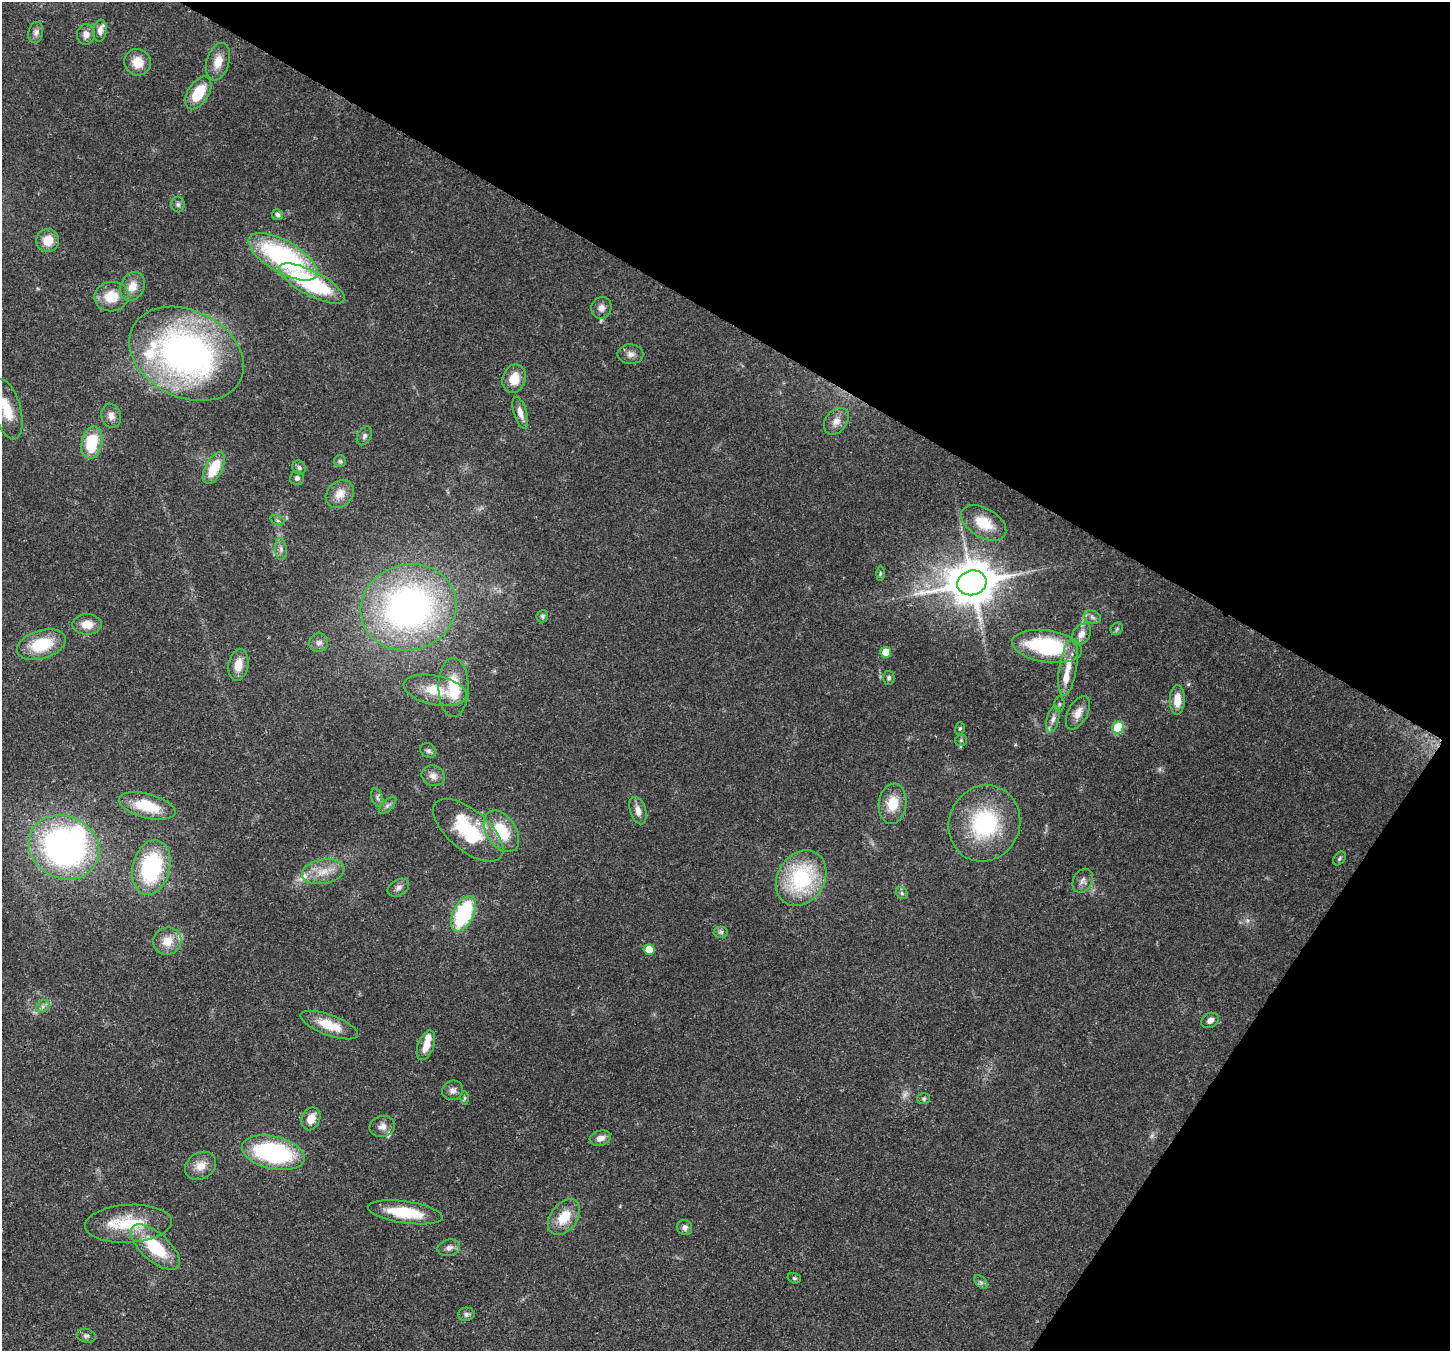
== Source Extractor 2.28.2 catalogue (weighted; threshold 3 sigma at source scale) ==
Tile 8 of 4 x 4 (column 4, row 2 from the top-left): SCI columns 4420-5867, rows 3057-4405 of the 5938 x 6042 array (HDU 1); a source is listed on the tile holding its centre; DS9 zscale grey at full resolution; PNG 1452 x 1353 px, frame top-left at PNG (2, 2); each listed source drawn as its Kron ellipse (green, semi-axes under 4 px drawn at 4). Shown black and unused: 31% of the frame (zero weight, under 3 of 4 exposures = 8% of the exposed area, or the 3 px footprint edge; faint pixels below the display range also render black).
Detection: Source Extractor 2.28.2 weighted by HDU 2 'WHT'; one run over the whole footprint, this tile lists its part. Background 0.103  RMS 0.004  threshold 0.0181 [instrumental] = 3 sigma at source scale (4.5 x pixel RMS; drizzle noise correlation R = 1.50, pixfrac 1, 0.0396/0.0396 arcsec/px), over >= 5 px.
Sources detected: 112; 3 too faint to see at this stretch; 2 inside a brighter object's white glare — neither listed nor drawn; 8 inside a brighter listed object's ellipse — not listed separately; the other 99 listed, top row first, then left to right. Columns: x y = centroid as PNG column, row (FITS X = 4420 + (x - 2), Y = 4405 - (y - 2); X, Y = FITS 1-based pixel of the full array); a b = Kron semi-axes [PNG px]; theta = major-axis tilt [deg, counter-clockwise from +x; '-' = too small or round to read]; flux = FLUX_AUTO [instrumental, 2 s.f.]
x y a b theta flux
100 31 11 6 82 2.3
36 32 10 7 81 1.6
86 34 10 9 - 2.4
137 62 13 13 - 6.2
218 62 19 11 73 5.5
198 93 18 10 58 13
178 204 8 6 -78 1.2
277 215 5 5 - 1.5
48 240 11 11 - 6.1
283 257 39 16 -30 64
312 283 36 12 -28 44
132 286 15 11 64 5.2
111 297 17 15 9 9.1
601 308 11 10 - 2.5
186 354 60 43 -26 160
630 354 13 10 -1 2.4
514 379 14 11 73 7.1
7 409 31 13 -75 10
520 413 16 6 -72 3.3
111 416 12 9 -75 2.7
836 421 15 10 51 3.3
364 436 10 6 59 1.3
92 443 16 10 78 17
340 461 6 6 - 0.76
214 468 17 8 63 13
299 468 7 6 - 1.1
297 478 7 7 - 1.1
340 494 15 12 44 5.2
278 520 7 4 -19 0.77
984 523 25 14 -30 11
281 549 11 6 -85 1.6
880 573 7 4 90 0.7
972 583 15 12 17 1500
408 607 48 43 16 150
542 616 6 5 - 0.76
1092 617 9 6 -19 1.4
87 624 14 10 1 5.5
1117 629 7 5 46 0.8
1081 634 12 8 54 3.3
319 643 9 9 - 1.9
41 645 25 14 17 17
1047 646 35 16 -8 43
886 652 5 5 - 8.5
238 665 16 10 79 5.8
1068 667 28 9 80 6.3
889 678 7 5 87 0.91
454 687 29 15 -89 14
435 690 32 14 -11 11
1177 700 15 7 89 6.1
1059 704 7 5 83 0.88
1078 713 18 9 63 3.9
1053 719 13 6 76 2.3
960 728 6 5 - 0.65
1118 728 6 5 - 22
961 740 6 5 - 0.66
428 751 8 7 - 1.2
433 776 12 10 -20 2.7
377 798 10 5 -70 1.2
893 804 20 13 82 8.8
387 805 11 5 45 1.2
147 806 29 12 -14 15
638 811 14 7 -73 3.3
984 823 38 35 67 39
468 830 42 20 -40 30
501 831 23 15 -56 17
64 847 36 31 -25 130
1339 858 8 5 52 0.81
151 867 28 19 76 41
323 872 21 12 10 7.1
801 878 29 23 57 41
1083 881 12 9 63 2.3
398 888 11 8 31 1.9
902 893 6 5 - 0.79
463 914 19 10 65 39
721 932 7 6 - 1
167 941 14 13 - 6.2
649 950 5 5 - 7.1
43 1006 7 5 45 1.2
1210 1020 9 7 31 1.9
329 1025 30 10 -20 9.5
426 1045 15 8 69 5.1
453 1090 10 9 - 2.2
464 1098 6 4 89 0.73
924 1099 6 5 - 0.83
311 1119 12 9 67 4.8
382 1127 13 10 15 2.6
600 1138 11 7 16 2.7
273 1153 32 16 -13 56
201 1166 16 13 32 5
405 1212 38 11 -8 18
564 1217 20 13 52 10
128 1224 43 19 3 21
685 1228 8 7 - 1.8
155 1247 30 14 -41 21
449 1248 11 8 14 2.1
794 1278 7 5 -16 0.74
981 1282 8 5 -45 1
466 1314 8 6 10 1.2
86 1336 9 6 -15 1.2